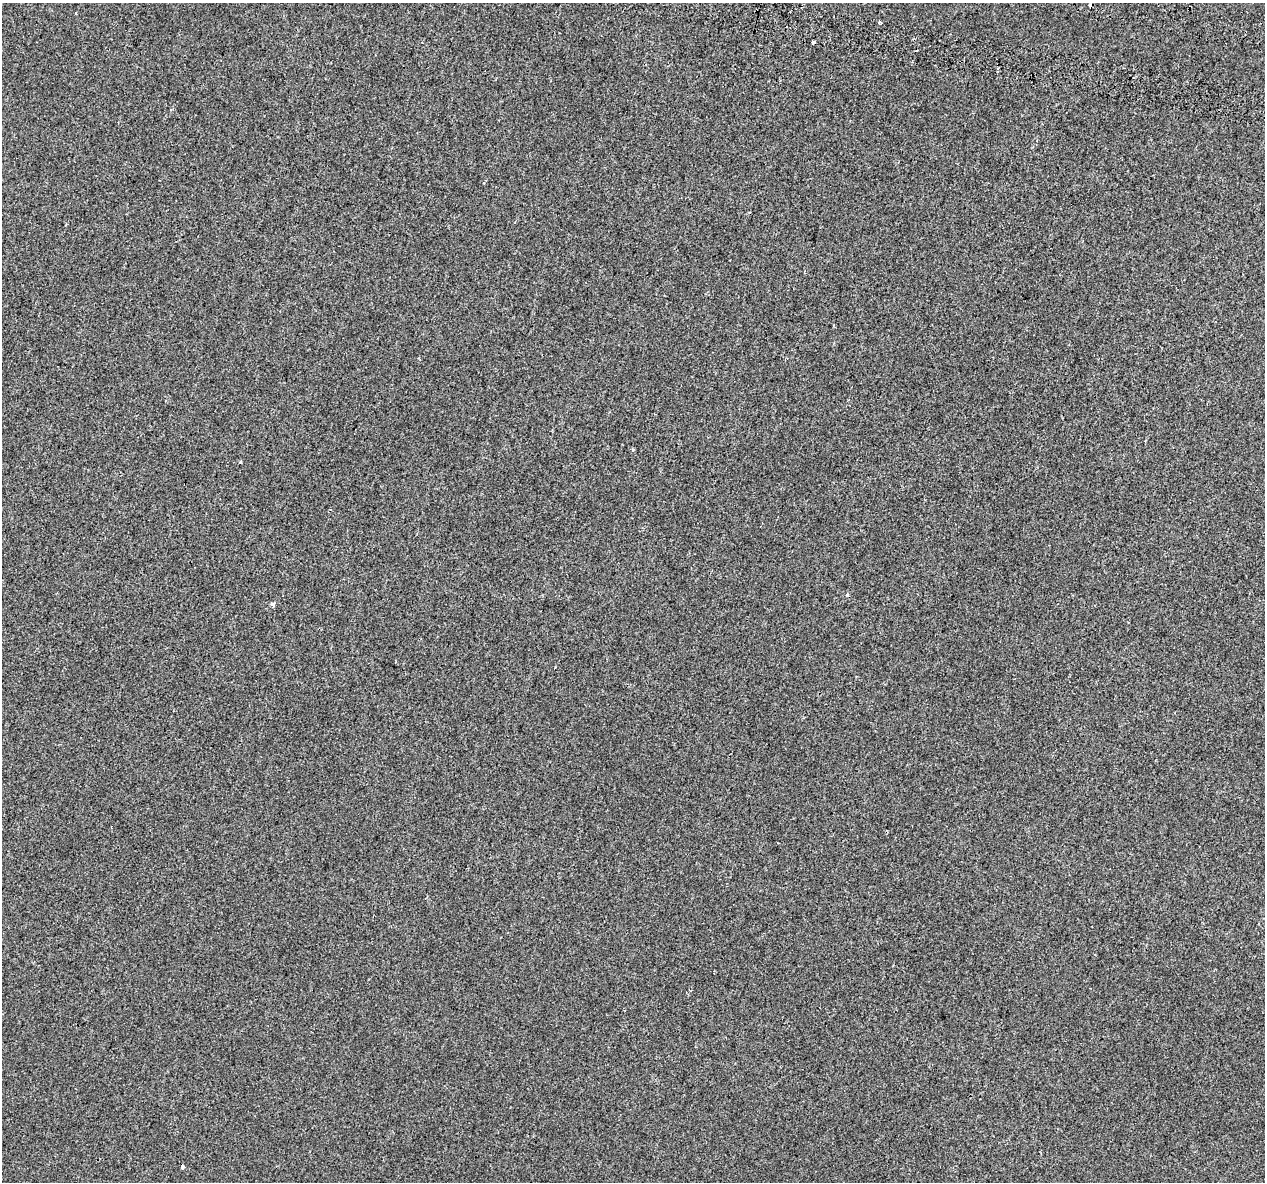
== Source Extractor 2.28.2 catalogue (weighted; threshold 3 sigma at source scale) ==
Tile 10 of 4 x 4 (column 2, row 3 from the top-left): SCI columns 1360-2622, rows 1566-2745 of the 5235 x 5432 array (HDU 1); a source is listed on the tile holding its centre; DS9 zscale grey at full resolution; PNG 1267 x 1184 px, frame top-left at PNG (2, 3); no overlay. Shown black and unused: <1% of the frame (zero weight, under 2 of 3 exposures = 7% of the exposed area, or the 3 px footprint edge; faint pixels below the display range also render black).
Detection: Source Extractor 2.28.2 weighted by HDU 2 'WHT'; one run over the whole footprint, this tile lists its part. Background -3.38e-04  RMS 0.0045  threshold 0.0203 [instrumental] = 3 sigma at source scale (4.5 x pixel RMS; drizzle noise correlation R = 1.50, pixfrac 1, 0.0396/0.0396 arcsec/px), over >= 5 px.
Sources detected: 8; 1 cosmic-ray / hot-pixel residue — not listed; the other 7 listed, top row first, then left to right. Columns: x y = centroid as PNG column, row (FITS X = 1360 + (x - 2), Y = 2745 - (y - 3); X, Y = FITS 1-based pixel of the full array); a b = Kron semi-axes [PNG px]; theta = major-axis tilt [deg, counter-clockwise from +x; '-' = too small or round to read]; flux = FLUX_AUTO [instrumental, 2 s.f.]
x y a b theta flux
76 13 3 2 - 0.62
879 22 3 3 - 0.99
813 42 4 3 - 4.4
240 462 4 3 - 1.1
847 595 5 4 - 0.65
273 604 4 3 - 6.6
182 1167 4 3 - 1.5
Overlapping masked pixels (flux is a lower limit): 2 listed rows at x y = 813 42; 182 1167